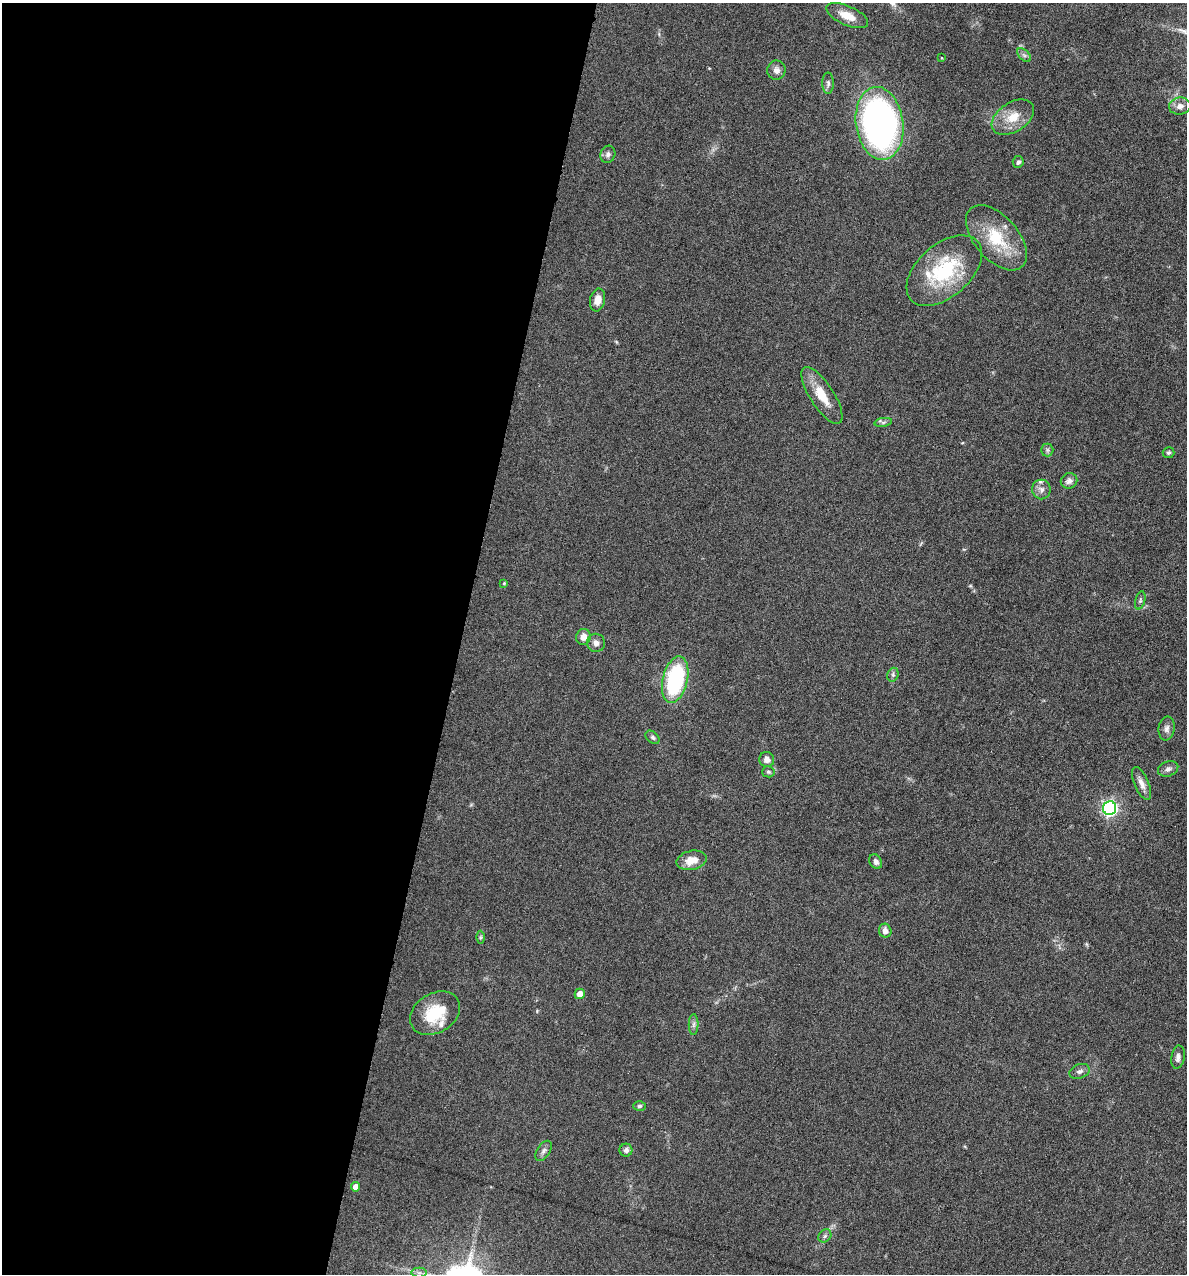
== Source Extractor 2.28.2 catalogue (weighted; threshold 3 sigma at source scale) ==
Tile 5 of 4 x 4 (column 1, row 2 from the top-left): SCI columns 122-1306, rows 2543-3814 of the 5105 x 5085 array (HDU 1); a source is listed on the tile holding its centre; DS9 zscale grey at full resolution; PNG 1189 x 1276 px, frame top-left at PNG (2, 3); each listed source drawn as its Kron ellipse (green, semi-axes under 4 px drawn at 4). Shown black and unused: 39% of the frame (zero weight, under 4 of 8 exposures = <1% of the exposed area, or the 3 px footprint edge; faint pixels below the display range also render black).
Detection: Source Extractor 2.28.2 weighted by HDU 2 'WHT'; one run over the whole footprint, this tile lists its part. Background 0.148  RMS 0.0057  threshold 0.0233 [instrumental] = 3 sigma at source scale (4.09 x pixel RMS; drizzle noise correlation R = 1.36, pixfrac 0.8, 0.05/0.05 arcsec/px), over >= 5 px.
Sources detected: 49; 2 inside a brighter listed object's ellipse — not listed separately; the other 47 listed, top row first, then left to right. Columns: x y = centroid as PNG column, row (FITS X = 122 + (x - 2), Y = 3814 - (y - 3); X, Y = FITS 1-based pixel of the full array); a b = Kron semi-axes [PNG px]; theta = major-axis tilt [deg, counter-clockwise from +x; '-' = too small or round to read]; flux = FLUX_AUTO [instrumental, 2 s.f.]
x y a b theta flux
847 16 22 9 -24 8.3
1024 55 8 5 -45 1.4
942 58 3 3 - 0.46
776 70 9 9 - 2.9
828 83 11 5 -90 1.6
1180 106 11 8 8 3
1013 117 23 14 33 11
880 123 37 23 -82 210
608 154 8 7 - 1.8
1018 162 6 5 - 1.5
996 238 39 21 -49 25
944 271 44 26 41 41
598 300 11 7 79 4.6
822 395 33 12 -57 12
883 422 9 4 9 1.3
1047 450 6 6 - 1.2
1169 453 6 5 - 0.97
1069 481 8 7 - 2.3
1041 489 10 9 - 2.8
504 583 3 3 - 0.67
1140 600 9 5 75 1.2
583 637 8 7 - 4.2
596 643 9 9 - 2.8
893 675 7 5 72 1.2
675 680 24 12 77 55
1167 729 12 8 83 2.5
653 737 8 5 -40 1.2
767 759 7 7 - 2.9
1168 769 10 7 19 2.3
768 772 6 5 - 1.1
1141 783 17 7 -66 3.8
1110 808 7 6 - 140
692 860 15 9 13 7.3
876 861 8 6 -56 2.2
885 931 7 6 - 2.8
480 937 6 4 89 0.77
580 994 5 5 - 4.6
435 1013 27 19 31 21
694 1024 10 5 89 1.7
1178 1057 12 6 80 2.3
1080 1071 10 7 18 2.1
639 1106 6 5 - 1.1
626 1150 6 6 - 1.7
544 1151 11 6 58 2.1
355 1187 5 4 - 4.5
825 1236 7 5 46 1.3
419 1273 7 5 0 1.5